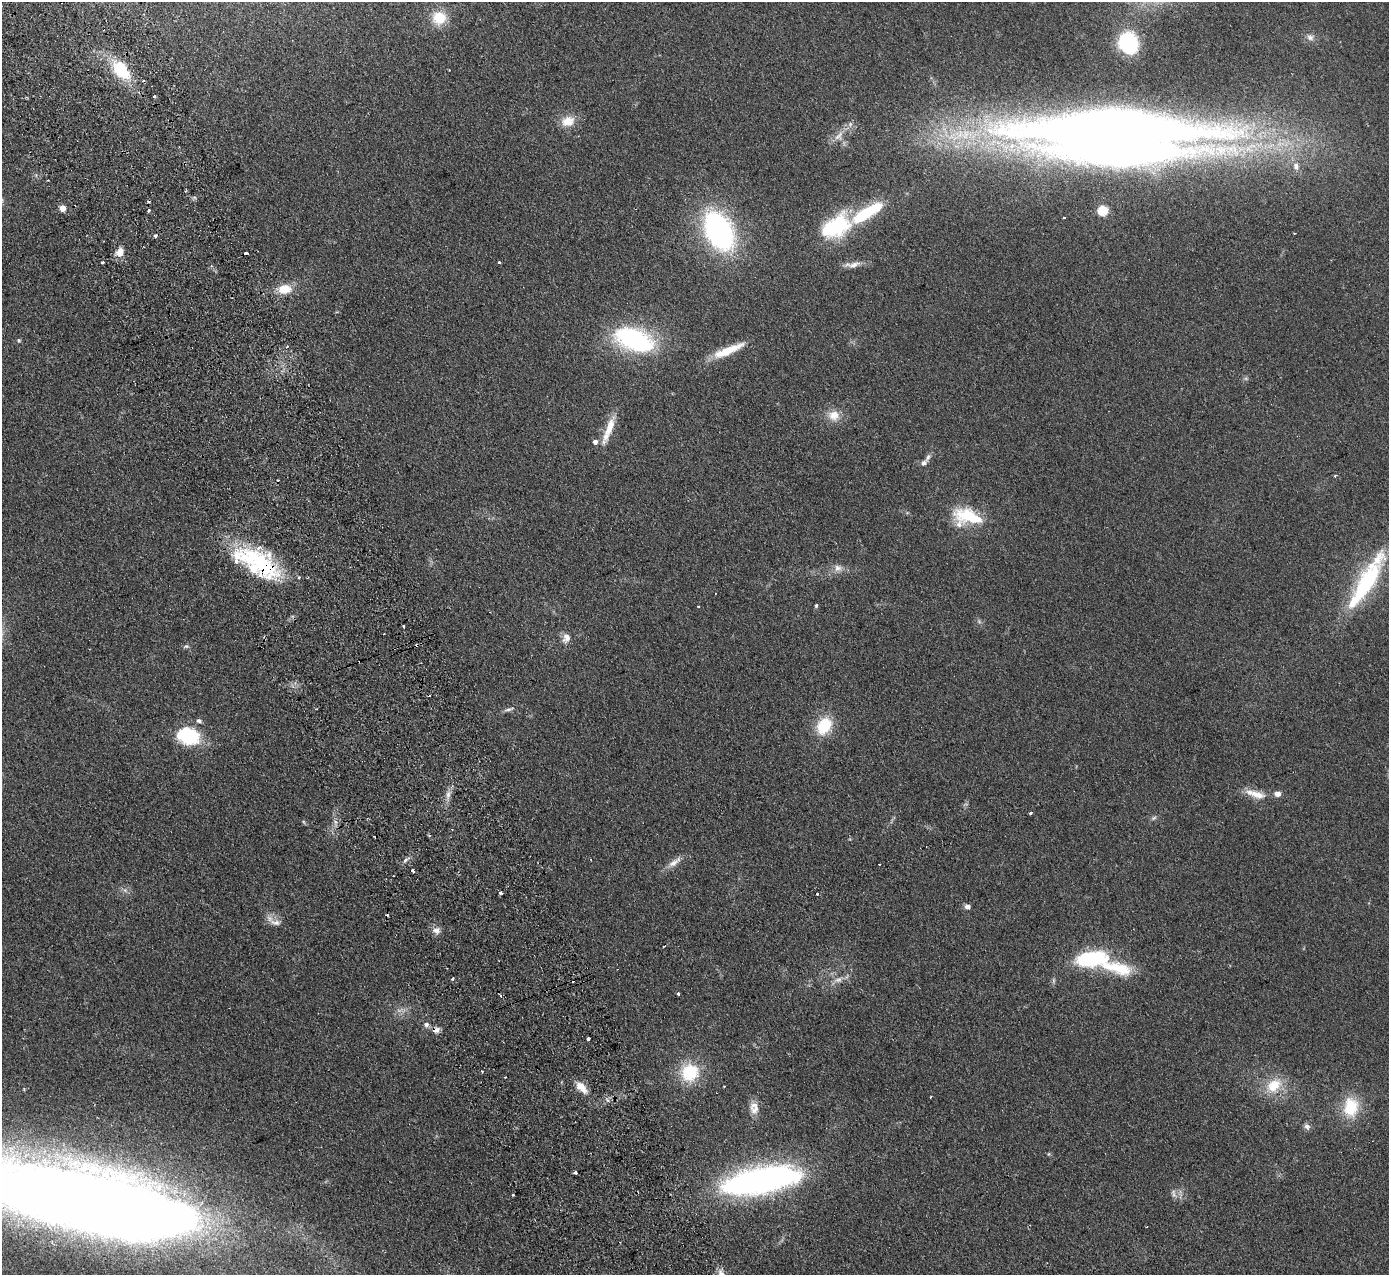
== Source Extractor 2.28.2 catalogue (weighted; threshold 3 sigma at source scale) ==
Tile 11 of 4 x 4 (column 3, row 3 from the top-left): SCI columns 2829-4215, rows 1455-2727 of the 5655 x 5585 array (HDU 1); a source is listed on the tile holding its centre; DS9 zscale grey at full resolution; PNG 1391 x 1277 px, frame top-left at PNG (2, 2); no overlay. Shown black and unused: <1% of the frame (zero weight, under 2 of 3 exposures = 3% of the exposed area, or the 3 px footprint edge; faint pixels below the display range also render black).
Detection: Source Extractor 2.28.2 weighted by HDU 2 'WHT'; one run over the whole footprint, this tile lists its part. Background 0.145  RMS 0.01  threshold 0.0452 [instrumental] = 3 sigma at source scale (4.5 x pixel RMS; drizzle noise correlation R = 1.50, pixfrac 1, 0.05/0.05 arcsec/px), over >= 5 px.
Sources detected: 105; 3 inside a brighter object's white glare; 15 cosmic-ray / hot-pixel residue — not listed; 9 inside a brighter listed object's ellipse — not listed separately; the other 78 listed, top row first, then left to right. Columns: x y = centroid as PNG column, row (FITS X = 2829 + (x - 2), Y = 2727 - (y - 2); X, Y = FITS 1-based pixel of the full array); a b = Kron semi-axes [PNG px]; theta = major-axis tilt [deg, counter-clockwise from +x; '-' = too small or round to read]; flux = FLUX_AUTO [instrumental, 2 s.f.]
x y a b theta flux
439 18 17 17 - 22
1310 37 10 8 -37 4.6
1128 43 16 13 -65 91
121 70 30 18 -50 42
155 96 3 3 - 2.1
568 121 17 13 18 15
1117 129 207 34 -1 1700
839 136 18 6 46 7.6
1296 166 12 9 -71 6.3
47 180 2 2 - 0.83
62 208 4 4 - 14
149 210 3 3 - 3.9
1103 210 5 5 - 66
867 212 42 12 31 54
1064 218 3 3 - 1.7
835 226 32 19 31 82
719 231 31 20 -62 250
120 251 10 7 77 9
499 262 3 2 - 1.9
102 263 3 3 - 1.7
853 265 23 8 5 7.5
285 289 15 11 8 18
634 339 41 22 -18 130
19 340 5 5 - 1.5
287 346 4 3 - 1.3
728 350 42 9 23 25
834 415 16 14 -2 13
610 427 43 8 70 18
595 442 5 5 - 4.4
928 457 12 5 66 3.4
1335 476 3 3 - 1.2
970 517 38 16 -16 45
262 563 64 24 -32 92
838 568 10 10 - 6
1366 583 63 16 59 110
698 606 3 2 - 1.1
816 606 5 4 - 1.3
403 626 3 3 - 3.1
566 638 13 10 65 6.9
186 646 8 5 10 2.1
509 709 15 4 15 3.2
199 721 7 5 -19 2.4
824 726 21 16 55 33
190 735 24 16 -55 47
1256 794 30 9 -16 14
448 795 15 7 78 6.2
1030 813 3 3 - 1.3
1154 818 8 5 21 2
304 822 6 4 -70 1.2
335 822 7 4 -56 2.6
406 860 11 5 32 3.1
674 862 22 7 35 8.2
500 893 3 3 - 3.3
817 893 3 3 - 2.1
967 907 7 6 - 3.4
275 923 16 7 -15 6.7
436 931 11 8 -19 5.4
1092 958 32 15 7 82
1118 968 43 15 -15 40
452 979 4 3 - 1.6
838 980 11 6 8 4.9
678 994 3 3 - 2.3
501 996 3 3 - 3.2
426 1024 7 6 - 3.2
436 1030 10 7 10 5.2
588 1039 3 3 - 3.3
690 1072 17 16 - 47
1274 1085 24 16 36 25
582 1087 19 9 -47 11
930 1097 3 2 - 0.68
1351 1107 26 20 87 34
754 1108 17 11 -83 9.5
1307 1127 9 7 -55 3.4
575 1172 3 3 - 2.6
762 1180 84 26 10 320
1174 1194 14 6 -78 3.6
513 1195 3 3 - 1.4
84 1200 151 41 -13 3100
Overlapping masked pixels (flux is a lower limit): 2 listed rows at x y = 262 563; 436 1030
Isophote crosses this tile's border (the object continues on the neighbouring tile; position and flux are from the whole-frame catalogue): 1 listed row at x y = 84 1200